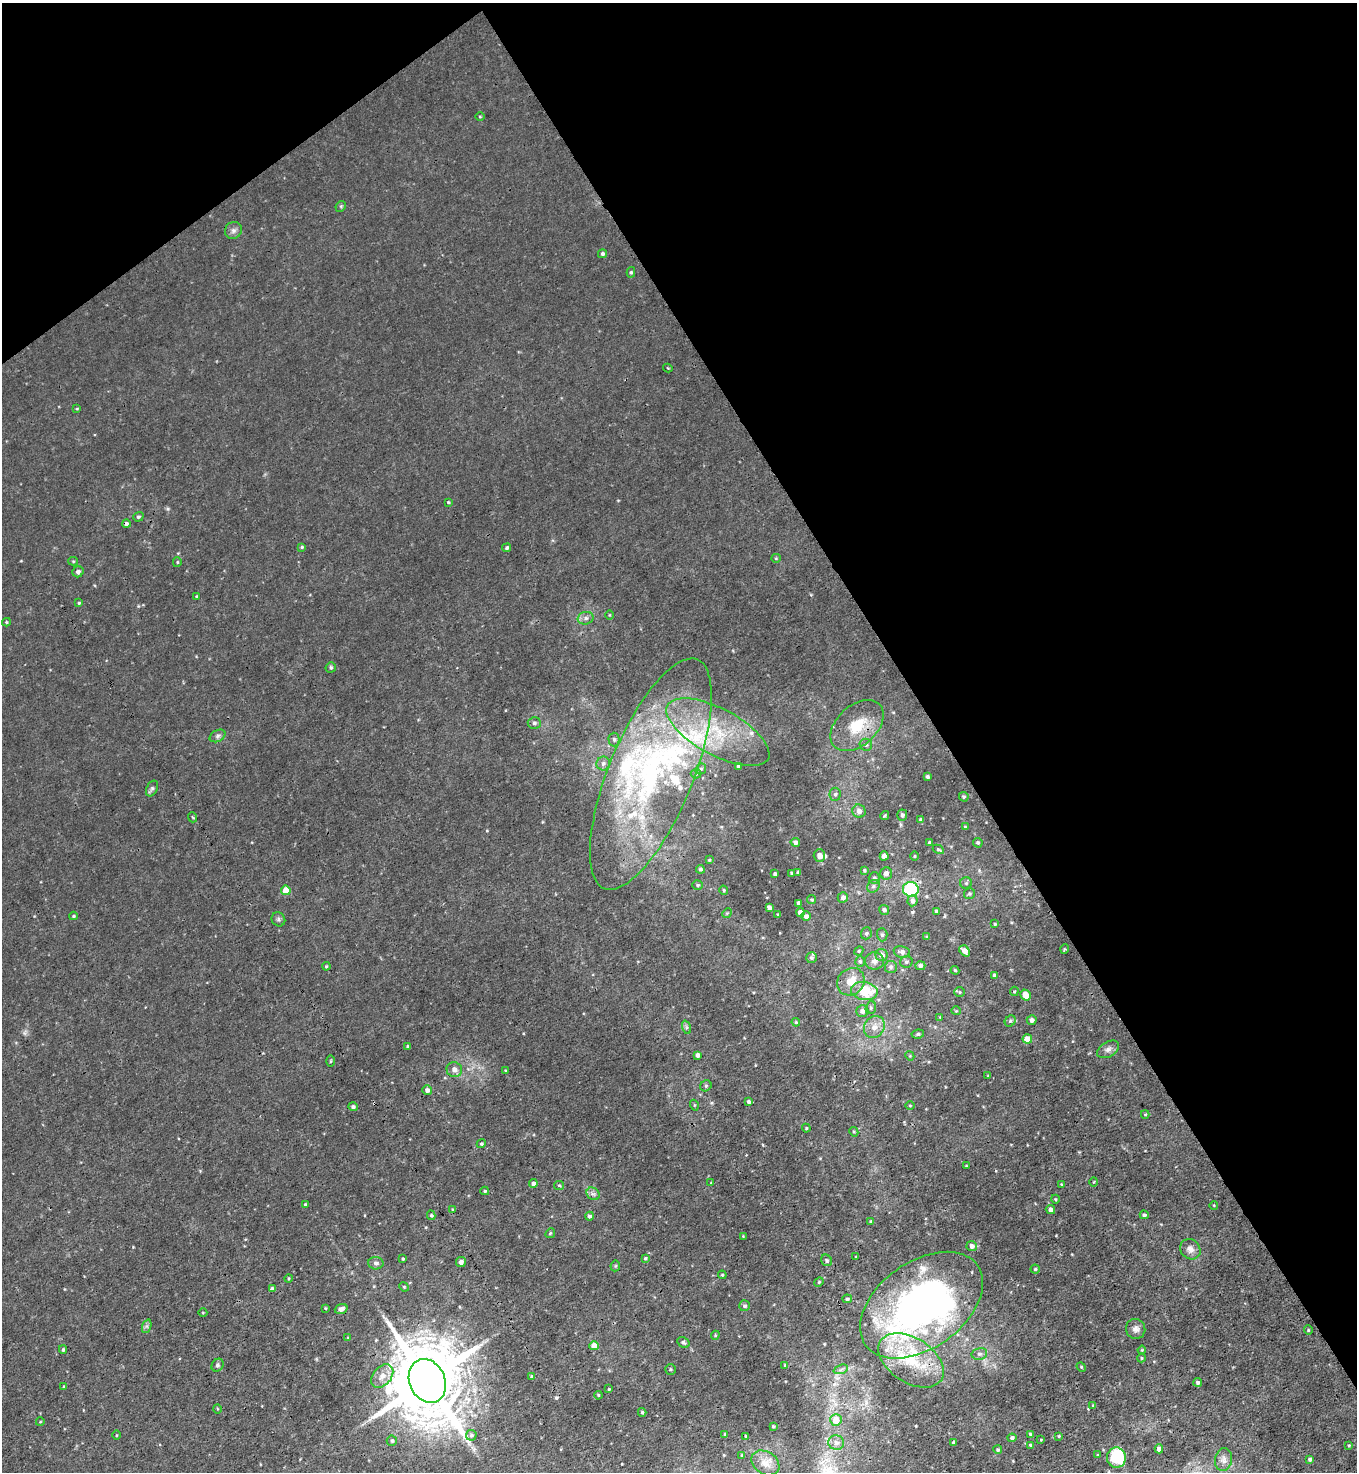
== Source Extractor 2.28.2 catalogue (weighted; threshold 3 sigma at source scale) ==
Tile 3 of 4 x 4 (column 3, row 1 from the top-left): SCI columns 3006-4360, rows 4410-5879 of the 5870 x 5879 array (HDU 1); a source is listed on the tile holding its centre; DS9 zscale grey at full resolution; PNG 1359 x 1474 px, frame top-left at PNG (2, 3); each listed source drawn as its Kron ellipse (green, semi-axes under 4 px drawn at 4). Shown black and unused: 35% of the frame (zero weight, under 3 of 4 exposures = <1% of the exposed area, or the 3 px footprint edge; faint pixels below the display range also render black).
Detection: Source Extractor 2.28.2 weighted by HDU 2 'WHT'; one run over the whole footprint, this tile lists its part. Background 0.00828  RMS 0.0024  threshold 0.0109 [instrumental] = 3 sigma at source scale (4.5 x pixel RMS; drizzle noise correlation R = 1.50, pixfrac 1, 0.05/0.05 arcsec/px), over >= 5 px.
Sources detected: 239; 1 too faint to see at this stretch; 1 cosmic-ray / hot-pixel residue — neither listed nor drawn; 16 inside a brighter listed object's ellipse — not listed separately; the other 221 listed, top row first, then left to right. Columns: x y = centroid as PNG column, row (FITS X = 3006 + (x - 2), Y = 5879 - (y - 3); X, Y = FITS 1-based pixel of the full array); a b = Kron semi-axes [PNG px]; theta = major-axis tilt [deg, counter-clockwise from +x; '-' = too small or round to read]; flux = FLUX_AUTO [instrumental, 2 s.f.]
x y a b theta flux
480 117 5 3 - 0.22
341 206 6 4 46 0.38
233 230 9 8 - 0.97
602 254 4 4 - 0.49
631 272 5 4 - 0.38
668 368 4 3 - 0.18
77 409 4 3 - 0.22
448 502 3 3 - 0.26
138 517 5 4 - 0.46
126 524 4 4 - 0.68
302 547 4 3 - 0.33
507 548 4 4 - 0.49
776 558 5 4 - 0.25
73 561 5 4 - 0.27
177 562 5 4 - 0.29
78 572 6 5 - 0.67
197 597 3 3 - 0.43
79 603 4 4 - 0.29
609 615 4 3 - 0.21
586 618 8 6 15 0.9
6 622 4 4 - 0.3
331 667 5 5 - 0.45
534 723 6 6 - 0.65
857 725 31 20 42 8.5
718 732 57 23 -28 20
218 736 8 5 28 0.73
614 739 7 5 -89 0.65
866 745 6 6 - 0.58
603 764 7 6 - 0.87
739 767 3 3 - 0.57
701 769 6 5 - 0.44
651 774 124 42 68 73
696 774 5 5 - 0.33
927 777 4 3 - 0.47
152 788 8 5 63 0.59
835 794 6 5 - 0.61
964 797 5 4 - 0.44
859 811 7 6 - 1.3
885 815 5 3 - 0.39
902 815 5 5 - 0.73
192 817 5 3 - 0.25
921 820 3 3 - 0.44
965 827 4 4 - 0.31
795 842 5 4 - 0.85
930 842 3 3 - 0.45
978 843 5 4 - 0.41
938 849 6 3 -27 0.36
819 856 6 6 - 1.4
884 856 4 4 - 1.3
914 856 4 3 - 0.24
709 860 4 4 - 0.29
700 869 4 4 - 0.48
864 870 4 4 - 0.39
798 872 4 3 - 0.49
791 873 3 2 - 0.28
886 873 6 5 - 1.3
775 874 3 3 - 0.59
874 878 6 5 - 0.78
966 883 6 6 - 0.45
698 885 5 4 - 0.4
873 886 7 5 47 0.63
911 889 8 7 - 22
286 890 5 4 - 4.3
724 890 5 4 - 0.34
969 894 5 5 - 0.4
843 897 5 5 - 0.87
812 900 4 4 - 0.34
912 901 5 5 - 0.93
798 903 4 3 - 0.58
769 907 4 4 - 0.84
884 910 5 5 - 0.75
937 911 4 4 - 0.92
800 912 4 4 - 1.6
727 913 5 4 - 0.31
778 914 3 2 - 0.18
73 916 4 3 - 0.31
806 916 5 4 - 0.92
278 919 7 6 - 0.55
995 924 3 3 - 0.31
866 933 6 5 - 0.46
882 935 6 5 - 0.54
927 937 4 3 - 0.27
1065 949 5 3 - 0.27
859 951 5 4 - 0.26
965 951 6 4 -52 1.9
902 952 8 6 -11 1
882 955 6 6 - 1.4
811 958 5 5 - 0.5
860 961 5 4 - 0.36
874 961 9 8 - 1.3
906 962 6 5 - 0.54
326 966 4 4 - 0.29
920 966 5 4 - 0.78
891 967 6 6 - 0.55
955 970 4 4 - 0.3
995 975 4 4 - 0.7
851 982 14 13 - 4.3
864 991 13 9 -8 8
1014 991 4 4 - 0.29
960 992 5 4 - 0.34
1025 995 6 5 - 3.2
871 1008 6 5 - 0.48
862 1011 6 5 - 1.1
956 1011 4 4 - 0.25
940 1017 4 4 - 0.21
1032 1020 5 4 - 1
1010 1021 6 5 - 0.45
796 1022 4 4 - 0.31
686 1027 7 4 -72 0.45
874 1027 11 10 - 2.2
918 1034 6 4 9 0.48
1027 1039 4 4 - 3.3
408 1046 3 3 - 0.47
1108 1049 12 7 30 1.1
698 1055 4 4 - 0.97
910 1056 5 3 - 0.23
331 1061 5 3 - 0.23
454 1070 8 7 - 1.6
505 1071 3 3 - 0.28
988 1076 4 3 - 0.27
706 1086 6 5 - 0.41
427 1090 5 5 - 1
748 1102 4 3 - 0.52
694 1105 5 3 - 0.23
910 1105 5 3 - 0.22
353 1107 4 4 - 0.55
1145 1114 4 4 - 0.23
806 1128 4 4 - 0.28
854 1132 5 4 - 0.27
481 1144 5 4 - 0.4
966 1166 3 3 - 0.22
1094 1182 4 3 - 0.2
533 1183 4 4 - 0.85
711 1183 3 3 - 0.19
1061 1184 4 3 - 0.26
559 1185 5 4 - 0.31
485 1191 4 3 - 0.35
593 1194 7 5 -39 0.68
1055 1199 4 3 - 0.25
305 1205 3 3 - 0.52
1214 1205 4 3 - 0.18
452 1209 4 2 - 0.21
1050 1210 5 4 - 0.82
431 1215 5 4 - 0.35
1144 1215 4 4 - 0.54
590 1216 4 4 - 0.65
871 1222 3 3 - 0.54
550 1233 5 4 - 0.3
743 1236 3 3 - 0.17
972 1246 5 5 - 0.99
1190 1249 11 9 -45 1.6
856 1257 3 2 - 0.2
645 1258 3 3 - 0.36
403 1259 3 3 - 0.27
826 1260 6 5 - 0.5
461 1262 5 5 - 0.9
376 1263 7 6 - 0.86
615 1266 5 5 - 0.32
1035 1269 4 4 - 0.39
722 1275 4 4 - 0.27
289 1279 4 4 - 0.31
819 1282 5 4 - 0.3
404 1287 5 4 - 0.29
272 1289 4 4 - 0.73
847 1299 5 4 - 0.46
921 1305 69 43 36 130
745 1306 5 5 - 0.6
325 1308 3 3 - 0.25
341 1309 6 4 18 1.1
203 1313 4 3 - 0.18
147 1326 7 4 72 0.52
1136 1329 10 9 - 1.2
1308 1330 4 4 - 0.32
715 1335 4 4 - 0.29
348 1337 3 2 - 0.16
683 1342 6 5 - 0.47
594 1346 4 4 - 2.8
63 1350 4 3 - 0.39
1142 1350 4 3 - 0.24
979 1354 8 6 13 0.72
1141 1358 4 4 - 0.28
911 1360 36 22 -33 14
218 1365 7 5 51 0.47
785 1365 3 3 - 0.28
1081 1367 5 4 - 0.26
670 1369 5 5 - 0.41
841 1369 7 4 20 0.64
382 1376 13 9 48 2.6
532 1377 4 3 - 0.37
427 1381 22 17 -66 3200
1198 1382 4 4 - 0.51
64 1387 3 3 - 0.35
609 1389 3 3 - 0.23
598 1395 4 3 - 0.23
1093 1405 4 3 - 0.25
217 1409 5 3 - 0.22
642 1412 4 3 - 0.34
836 1420 6 5 - 3.8
40 1422 4 3 - 0.18
773 1426 3 3 - 0.27
725 1434 4 3 - 0.31
1030 1434 4 3 - 0.35
117 1435 4 3 - 0.21
471 1435 5 5 - 0.46
746 1436 3 2 - 0.24
1059 1436 4 4 - 0.25
1012 1438 4 4 - 0.62
1041 1440 2 2 - 0.19
392 1441 5 5 - 0.53
953 1442 3 3 - 0.34
836 1443 8 7 - 1
1031 1445 4 3 - 0.75
1349 1445 4 3 - 0.26
1159 1449 4 4 - 1.6
998 1450 4 4 - 0.44
742 1455 3 3 - 0.22
1098 1455 3 3 - 0.28
1116 1458 10 9 - 15
1310 1459 4 4 - 0.76
1223 1460 11 8 80 1.2
765 1463 15 11 -34 1.9
Overlapping masked pixels (flux is a lower limit): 4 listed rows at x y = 126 524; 857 725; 921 1305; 427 1381
Unlisted compact peaks at least as high as the median listed source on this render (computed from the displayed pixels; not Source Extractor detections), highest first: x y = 168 509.